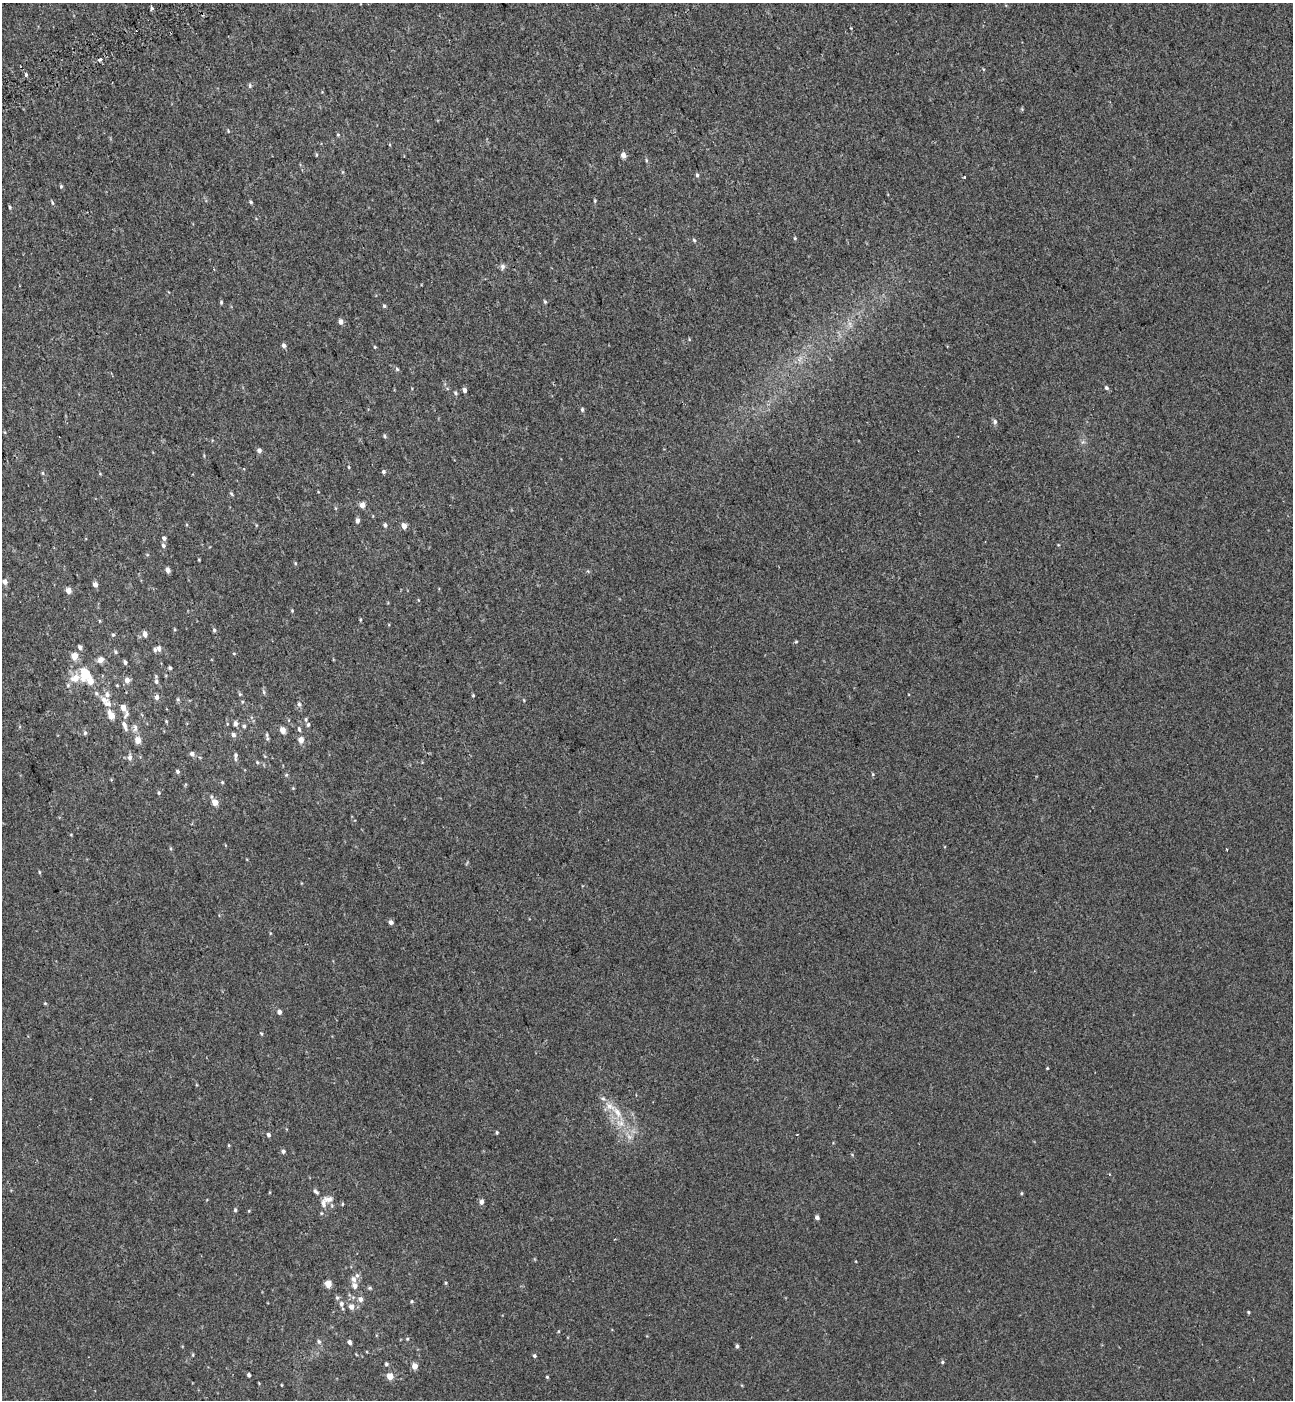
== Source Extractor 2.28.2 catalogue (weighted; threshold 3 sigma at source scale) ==
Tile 11 of 4 x 4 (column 3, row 3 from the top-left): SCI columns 2815-4105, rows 1499-2896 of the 5576 x 5797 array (HDU 1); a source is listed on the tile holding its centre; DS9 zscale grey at full resolution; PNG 1295 x 1402 px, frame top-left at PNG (2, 3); no overlay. Shown black and unused: <1% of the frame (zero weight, under 2 of 3 exposures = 6% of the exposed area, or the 3 px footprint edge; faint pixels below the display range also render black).
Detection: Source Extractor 2.28.2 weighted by HDU 2 'WHT'; one run over the whole footprint, this tile lists its part. Background 0.00339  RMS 0.0079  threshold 0.0356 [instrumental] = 3 sigma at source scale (4.5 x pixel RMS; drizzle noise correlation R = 1.50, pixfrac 1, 0.0396/0.0396 arcsec/px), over >= 5 px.
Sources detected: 164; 2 cosmic-ray / hot-pixel residue — not listed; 10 inside a brighter listed object's ellipse — not listed separately; the other 152 listed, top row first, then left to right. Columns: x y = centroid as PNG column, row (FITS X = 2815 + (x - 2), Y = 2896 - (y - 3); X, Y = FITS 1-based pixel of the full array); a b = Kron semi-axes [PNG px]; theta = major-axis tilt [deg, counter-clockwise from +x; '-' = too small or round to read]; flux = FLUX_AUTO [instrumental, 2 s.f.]
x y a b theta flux
152 8 3 3 - 3.3
100 60 4 3 - 4.5
26 74 3 3 - 1.7
250 86 7 5 -78 1.4
1022 109 4 4 - 0.82
228 131 6 3 -48 0.8
338 134 5 3 - 0.69
623 155 7 6 - 2.7
646 160 5 3 - 0.94
343 172 6 4 90 0.86
697 175 5 5 - 1.2
61 186 5 4 - 0.96
595 201 5 3 - 0.85
251 202 5 4 - 1.1
52 203 6 3 -81 1.1
10 207 5 3 - 1.1
795 238 5 4 - 0.83
694 240 5 5 - 1.1
502 267 8 6 -81 2.1
221 302 5 4 - 1
545 302 5 4 - 1
384 306 4 4 - 1.1
341 321 5 4 - 3.7
284 345 5 4 - 2.3
375 347 5 3 - 0.69
397 369 5 5 - 1.1
1106 388 6 5 - 1.7
464 390 5 4 - 2.3
455 393 6 4 -30 1.2
582 409 6 4 -76 1.4
995 422 6 5 - 1.9
385 436 6 4 -55 1.2
259 450 5 5 - 2.5
349 467 5 3 - 0.69
383 472 5 5 - 1.4
43 473 5 3 - 0.88
100 474 5 3 - 0.61
231 494 6 4 -66 1
362 505 4 4 - 6.8
357 520 5 4 - 2.8
385 525 5 4 - 1.6
404 526 6 5 - 4.3
164 538 5 5 - 2.2
163 545 6 5 - 1.7
199 560 3 2 - 0.57
295 563 4 4 - 0.9
167 570 4 4 - 4.8
5 582 5 5 - 3.7
95 585 5 4 - 4
68 591 5 4 - 6.3
292 611 4 4 - 0.7
360 619 5 3 - 0.75
99 621 5 3 - 0.73
214 630 5 4 - 1.2
145 634 6 5 - 3.5
113 635 5 4 - 1
796 642 5 3 - 0.75
80 647 5 4 - 2.3
159 648 6 5 - 3.2
115 652 6 5 - 1.2
234 653 5 3 - 0.64
74 656 5 4 - 13
100 660 6 6 - 4.8
125 662 5 4 - 1.8
170 668 4 3 - 1.1
85 674 11 9 90 19
75 678 16 11 20 9.9
127 680 6 5 - 4.9
156 681 7 6 - 1.9
264 692 6 4 -88 1.3
240 694 5 4 - 0.97
473 695 4 4 - 0.8
157 697 6 5 - 3.1
178 699 6 5 - 1.1
104 700 11 7 -16 4.5
242 702 5 3 - 0.75
299 704 7 5 -74 1.8
123 707 5 4 - 7.5
111 715 7 5 -65 13
126 715 13 5 62 2.6
306 719 5 4 - 1
166 721 4 3 - 0.73
235 723 6 5 - 2.3
308 725 5 4 - 1.3
124 726 14 5 -68 3.9
244 726 5 4 - 1.3
135 728 11 6 89 3.2
299 729 6 4 -72 1.4
282 730 6 5 - 5.6
85 733 6 5 - 1.3
233 735 5 5 - 2.2
267 735 9 4 -73 1.2
138 740 5 4 - 11
301 740 5 4 - 7.5
192 754 5 5 - 2.4
236 755 7 6 - 1.8
130 757 9 6 87 2.8
257 762 5 3 - 0.87
177 771 5 4 - 1.4
873 774 5 3 - 0.78
286 775 5 4 - 0.95
222 782 4 4 - 0.79
293 788 4 4 - 0.68
159 793 5 4 - 0.83
211 796 5 3 - 0.84
215 802 5 4 - 9.5
171 849 5 3 - 0.85
1226 849 3 2 - 1.4
39 872 4 4 - 0.78
391 922 5 4 - 2.7
45 1003 4 4 - 0.78
279 1012 5 5 - 2.6
261 1033 5 3 - 0.82
1047 1068 4 3 - 0.66
603 1098 6 5 - 1.5
617 1112 20 9 -52 11
497 1132 4 3 - 0.95
797 1134 2 2 - 0.51
268 1135 5 4 - 1.7
228 1145 5 3 - 0.67
283 1151 5 5 - 1.9
316 1191 9 5 -43 1.7
1022 1193 5 3 - 0.76
329 1199 15 8 -2 5.2
481 1202 5 5 - 3.2
235 1210 5 4 - 1.1
249 1211 5 3 - 0.54
817 1217 4 4 - 2.5
357 1275 6 5 - 1.7
446 1283 4 3 - 0.86
328 1284 5 4 - 10
354 1286 8 6 -64 3.3
370 1288 5 4 - 0.94
337 1298 6 4 -62 1.5
360 1299 6 5 - 3.2
412 1301 4 4 - 0.8
341 1304 6 5 - 2.2
351 1307 7 6 - 3.8
1248 1312 4 4 - 0.82
407 1339 4 4 - 0.76
319 1342 7 5 -72 1.7
349 1342 4 4 - 2.2
737 1346 4 3 - 1.7
193 1355 5 3 - 0.77
534 1356 4 4 - 1.3
942 1362 5 4 - 0.97
386 1364 4 4 - 1.4
414 1366 5 4 - 8.2
249 1375 4 3 - 1.8
390 1376 5 5 - 9.7
547 1377 4 3 - 0.8
281 1385 4 2 - 0.56
Isophote crosses this tile's border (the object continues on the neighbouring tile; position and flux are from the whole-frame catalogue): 1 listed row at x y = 5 582